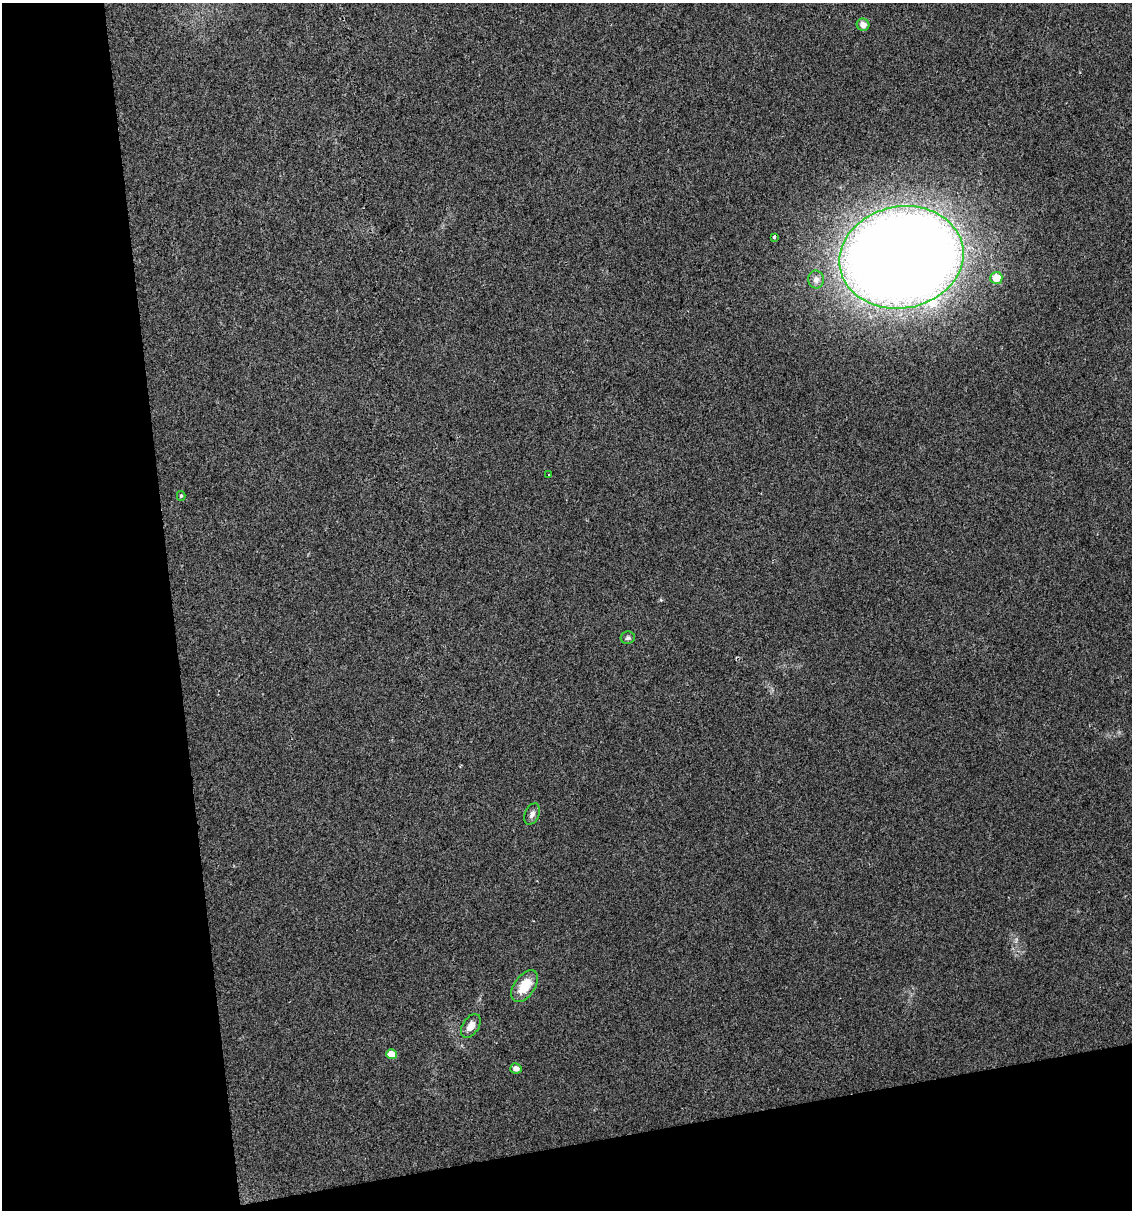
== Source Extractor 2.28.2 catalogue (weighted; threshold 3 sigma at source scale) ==
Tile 3 of 2 x 2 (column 1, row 2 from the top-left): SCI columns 35-1164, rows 1-1208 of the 2316 x 2418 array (HDU 1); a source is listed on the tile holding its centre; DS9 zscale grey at full resolution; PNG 1134 x 1212 px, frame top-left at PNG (2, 3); each listed source drawn as its Kron ellipse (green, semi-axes under 4 px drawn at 4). Shown black and unused: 21% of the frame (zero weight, under 2 of 3 exposures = <1% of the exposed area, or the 3 px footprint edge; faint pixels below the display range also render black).
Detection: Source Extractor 2.28.2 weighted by HDU 2 'WHT'; one run over the whole footprint, this tile lists its part. Background 0.036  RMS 0.0083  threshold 0.0371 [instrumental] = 3 sigma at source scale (4.5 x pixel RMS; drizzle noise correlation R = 1.50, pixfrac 1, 0.0396/0.0396 arcsec/px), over >= 5 px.
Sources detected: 13; all 13 listed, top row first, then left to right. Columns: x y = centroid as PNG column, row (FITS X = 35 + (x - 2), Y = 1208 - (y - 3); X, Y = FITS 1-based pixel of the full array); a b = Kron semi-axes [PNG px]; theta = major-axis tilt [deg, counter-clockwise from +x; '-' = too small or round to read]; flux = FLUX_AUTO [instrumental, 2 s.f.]
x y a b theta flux
863 25 6 6 - 5.8
774 237 4 3 - 5.7
901 257 62 51 11 1900
996 278 6 6 - 13
816 280 9 8 - 4.4
549 475 3 2 - 0.9
181 496 5 4 - 1.2
628 638 7 6 - 1.9
532 814 11 7 66 3.4
525 986 18 10 54 20
471 1026 13 8 56 7.5
391 1054 5 5 - 13
516 1068 6 5 - 4.5